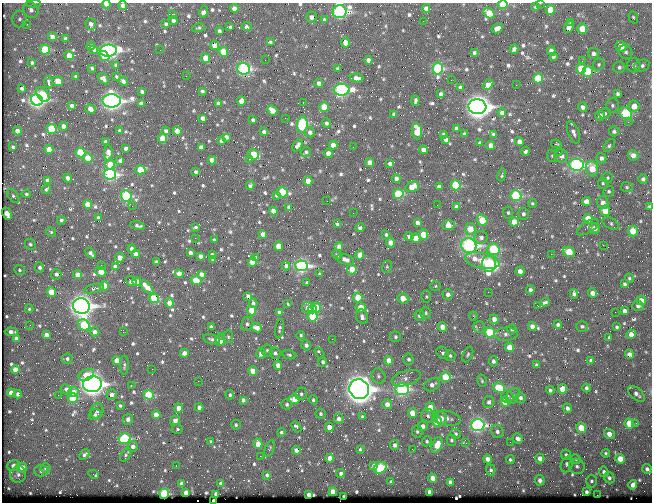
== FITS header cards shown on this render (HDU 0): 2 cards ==
NAXIS1  =                  650 / Width of table row in bytes
NAXIS2  =                  500 / Number of rows in table

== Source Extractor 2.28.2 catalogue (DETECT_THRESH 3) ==
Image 650 x 500 px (HDU 0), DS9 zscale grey, 1 PNG px = 1 image px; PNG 654 x 504 px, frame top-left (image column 1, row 500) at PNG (2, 3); each listed source drawn as its Kron ellipse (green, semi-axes under 4 px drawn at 4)
Background 357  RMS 1.2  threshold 3.7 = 3 sigma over >= 5 px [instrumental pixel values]
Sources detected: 762; of the 762, the 500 brightest by FLUX_AUTO listed and drawn (262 fainter detections omitted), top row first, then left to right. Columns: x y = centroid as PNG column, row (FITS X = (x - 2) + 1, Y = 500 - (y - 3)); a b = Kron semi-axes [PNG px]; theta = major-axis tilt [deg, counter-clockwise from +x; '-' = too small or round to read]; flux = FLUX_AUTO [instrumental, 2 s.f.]
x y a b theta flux
33 3 7 3 -1 150
540 3 2 2 - 320
106 4 4 3 - 590
503 4 5 4 - 2900
123 6 4 4 - 460
536 7 3 3 - 150
234 8 4 4 - 550
426 8 4 4 - 370
31 10 8 7 - 570
550 10 5 4 - 1300
204 12 6 4 73 490
340 12 7 6 - 21000
489 13 6 4 -43 1600
172 14 3 2 - 370
311 17 5 5 - 300
633 17 6 4 -71 130
20 19 8 7 - 330
173 20 4 4 - 340
324 20 3 3 - 160
423 21 2 2 - 370
571 23 4 3 - 140
27 24 3 3 - 150
91 24 6 5 - 290
166 24 3 3 - 150
230 27 4 3 - 130
247 27 5 3 - 220
569 27 6 4 65 520
199 28 6 4 12 130
497 29 6 4 28 610
582 29 5 5 - 1400
219 31 4 3 - 170
53 37 5 4 - 610
65 39 4 4 - 210
270 42 4 3 - 130
345 43 4 4 - 850
215 45 4 4 - 660
91 46 4 3 - 160
621 46 5 5 - 1000
514 49 5 4 - 310
45 50 5 5 - 3900
93 50 4 3 - 480
160 50 2 2 - 560
108 51 8 6 3 27000
551 51 5 4 - 550
223 52 5 4 - 1800
626 52 7 6 - 240
474 53 3 3 - 150
593 53 6 5 - 280
69 55 5 4 - 920
104 56 5 4 - 1400
553 56 4 3 - 200
206 58 5 4 - 1500
265 60 2 2 - 150
368 60 4 4 - 420
582 61 3 2 - 130
32 63 3 3 - 140
599 64 6 5 - 150
116 65 4 4 - 240
634 65 7 6 - 240
642 66 8 5 18 280
619 67 6 5 - 200
92 68 3 3 - 150
438 68 6 5 - 8200
244 69 6 6 - 13000
337 69 4 3 - 160
581 69 5 5 - 1900
588 72 5 5 - 4000
186 76 2 2 - 190
76 77 3 3 - 160
116 77 3 3 - 140
357 78 7 4 -12 470
538 78 5 5 - 3500
103 79 6 4 -41 270
451 80 2 2 - 390
57 81 5 4 - 1300
123 81 5 3 - 270
48 82 6 3 -80 220
319 83 4 4 - 420
488 85 6 4 41 720
516 85 2 2 - 200
460 87 4 4 - 170
22 88 4 3 - 180
342 90 8 6 2 16000
202 91 3 3 - 160
142 92 4 3 - 240
441 94 4 3 - 210
618 94 4 4 - 190
43 95 8 5 -50 3100
37 100 6 5 - 25000
112 101 9 6 -1 40000
241 101 5 4 - 760
415 101 5 3 - 170
141 103 4 4 - 220
303 103 3 2 - 390
218 104 4 4 - 410
612 105 7 6 - 210
71 106 3 3 - 190
634 106 5 5 - 1100
324 107 5 4 - 2300
477 107 9 7 -7 58000
583 107 5 4 - 260
90 109 5 4 - 730
272 110 6 4 -44 740
502 113 4 4 - 320
394 114 4 4 - 240
605 114 6 5 - 180
626 114 7 5 -42 5400
600 116 5 5 - 420
203 118 4 4 - 440
285 118 2 2 - 220
253 120 4 3 - 210
628 122 2 2 - 310
326 123 4 4 - 180
302 124 8 5 82 8300
63 126 4 4 - 480
456 128 4 4 - 290
51 129 5 5 - 3600
120 130 3 3 - 150
17 131 4 4 - 590
166 131 4 3 - 230
177 131 5 4 - 780
417 131 8 5 -82 2000
614 131 5 5 - 210
264 132 4 3 - 230
310 132 5 5 - 300
573 132 12 5 -68 350
443 134 4 3 - 160
464 134 4 3 - 140
493 134 4 3 - 160
226 137 4 4 - 370
163 138 5 4 - 1700
446 139 4 4 - 290
221 141 3 3 - 160
105 142 3 3 - 200
519 142 4 4 - 500
480 143 4 3 - 160
556 144 5 4 - 120
298 145 7 4 54 240
333 145 4 4 - 710
491 145 4 4 - 560
609 145 7 4 50 190
13 147 3 3 - 130
201 147 4 4 - 540
353 147 2 2 - 170
125 148 4 3 - 260
49 149 4 4 - 1100
423 150 4 4 - 670
525 151 4 4 - 250
306 152 5 4 - 150
559 152 3 2 - 370
81 153 5 4 - 3600
108 153 8 4 88 410
328 153 4 4 - 670
254 154 5 5 - 2200
633 155 5 5 - 570
552 156 6 5 - 130
561 156 7 6 - 530
88 158 5 4 - 1300
601 158 5 5 - 300
249 159 2 2 - 2600
212 160 4 4 - 610
120 161 4 3 - 180
370 163 4 4 - 960
110 164 5 5 - 1300
390 164 4 4 - 380
576 165 7 6 - 16000
592 169 8 6 -75 1500
140 170 5 4 - 2300
196 172 3 3 - 160
110 174 6 5 - 13000
502 175 7 3 77 140
68 178 4 4 - 380
608 178 5 5 - 120
396 179 4 4 - 370
643 179 4 4 - 290
48 180 4 4 - 310
308 181 4 4 - 930
603 183 5 5 - 130
456 185 5 5 - 4800
250 186 4 4 - 190
412 187 7 5 16 1000
439 187 4 4 - 400
627 187 6 5 - 150
46 189 5 3 - 160
609 191 6 5 - 160
282 192 5 5 - 4400
26 194 4 4 - 150
398 194 5 5 - 4500
277 195 4 3 - 200
13 196 8 5 -53 190
126 196 5 5 - 6200
516 196 5 5 - 6100
327 201 2 2 - 160
586 202 4 4 - 870
532 203 5 4 - 130
603 203 6 5 - 570
88 204 4 4 - 1300
437 205 2 2 - 230
132 206 2 2 - 160
289 207 4 3 - 240
456 207 4 4 - 340
650 207 4 3 - 310
273 211 4 4 - 650
605 211 5 5 - 1900
353 213 2 2 - 140
508 213 6 5 - 170
7 214 6 4 -64 1100
523 214 6 5 - 220
98 218 4 3 - 260
588 219 5 5 - 1600
61 220 4 4 - 200
482 220 6 5 - 2700
514 222 5 4 - 1000
417 223 4 4 - 380
610 223 9 5 -29 190
337 224 4 3 - 130
449 225 6 5 - 1200
138 226 7 3 -11 190
196 227 4 3 - 150
588 227 12 6 33 340
360 228 5 3 - 250
594 228 5 5 - 660
470 229 6 5 - 1500
633 231 5 5 - 1300
51 232 5 4 - 130
263 234 4 4 - 470
423 234 5 4 - 1600
386 235 3 3 - 130
409 237 4 3 - 270
195 238 2 2 - 240
416 238 5 4 - 1300
481 238 6 6 - 380
214 240 4 3 - 200
391 243 5 4 - 910
30 244 6 5 - 180
603 245 2 2 - 830
279 246 4 4 - 1500
469 246 8 7 - 25000
339 247 4 4 - 520
132 249 4 4 - 360
493 249 6 6 - 6300
569 252 6 5 - 2400
90 253 6 3 -48 240
190 253 4 4 - 290
136 254 4 4 - 520
551 254 2 2 - 830
212 255 4 3 - 180
337 255 5 4 - 140
360 255 5 4 - 1100
200 256 4 4 - 370
256 257 4 3 - 130
120 258 5 4 - 850
345 259 9 5 -20 520
213 260 3 3 - 140
482 261 17 7 -12 1900
156 262 3 3 - 130
252 262 4 4 - 1100
489 264 8 7 - 14000
101 265 2 2 - 130
115 266 4 4 - 350
286 266 4 4 - 260
301 266 6 5 - 19000
40 267 5 4 - 250
387 267 6 5 - 150
352 269 5 5 - 1300
19 270 5 5 - 140
520 271 5 4 - 530
101 272 5 4 - 1200
56 274 5 5 - 250
179 274 4 4 - 1000
201 274 4 4 - 430
320 274 4 3 - 160
78 275 4 4 - 980
629 278 5 4 - 130
196 280 6 4 -11 2000
131 281 6 4 -35 320
137 282 4 4 - 790
307 283 3 3 - 140
624 284 4 3 - 180
104 286 5 4 - 2200
435 286 5 5 - 130
147 287 8 4 -47 960
94 289 10 3 14 140
530 290 5 4 - 250
51 292 5 4 - 2200
488 292 2 2 - 430
592 293 4 4 - 580
448 294 5 5 - 420
574 294 5 4 - 230
248 296 4 4 - 290
358 297 5 4 - 1700
426 297 6 5 - 130
154 298 5 4 - 3400
403 298 6 5 - 1200
641 300 5 4 - 840
545 302 5 3 - 160
169 303 4 4 - 820
253 303 4 4 - 190
288 304 4 3 - 150
81 306 8 8 - 51000
538 306 3 2 - 360
638 306 5 5 - 220
361 307 5 5 - 1300
308 308 6 5 - 540
316 308 5 5 - 1700
29 309 4 3 - 130
312 309 4 3 - 680
251 311 5 4 - 2100
624 311 4 4 - 300
279 312 4 4 - 280
615 312 2 2 - 390
425 313 6 5 - 220
313 316 5 5 - 4400
420 316 5 5 - 370
473 316 5 3 - 120
362 317 7 5 -70 350
494 319 5 4 - 550
247 324 7 5 81 260
30 325 3 2 - 120
84 325 6 5 - 4300
558 325 4 4 - 210
532 326 4 4 - 490
582 326 6 5 - 150
211 327 4 4 - 220
442 327 5 4 - 880
479 327 6 5 - 210
617 327 4 3 - 120
257 328 5 4 - 790
280 329 10 4 81 190
512 329 5 5 - 160
11 332 6 3 -3 370
95 332 5 4 - 410
123 332 2 2 - 320
490 333 5 5 - 4900
506 334 12 6 4 340
631 334 5 4 - 580
46 335 4 4 - 410
301 335 4 4 - 140
222 336 3 2 - 590
228 337 6 5 - 150
396 337 5 5 - 180
609 337 3 3 - 140
16 338 4 4 - 310
211 339 8 5 -18 220
332 339 2 2 - 300
220 340 5 5 - 1900
306 345 5 5 - 360
509 347 4 4 - 1500
267 350 6 5 - 190
184 353 4 4 - 500
275 353 6 5 - 250
320 353 6 3 -57 230
443 353 7 5 -45 260
261 354 5 4 - 600
468 354 8 5 66 170
629 354 4 4 - 310
289 355 7 4 -12 160
450 356 5 5 - 170
67 359 5 5 - 200
409 359 6 5 - 230
117 360 4 4 - 990
591 360 4 4 - 220
389 361 4 4 - 1000
493 361 5 4 - 230
323 362 5 4 - 220
124 365 9 4 90 150
278 365 4 4 - 620
537 365 4 4 - 130
152 369 2 2 - 130
15 370 4 4 - 790
253 371 5 4 - 1100
86 375 8 5 27 1300
378 376 8 6 -64 250
445 377 5 5 - 2200
406 378 15 7 17 540
198 381 2 2 - 330
482 381 6 4 -74 130
92 384 9 8 - 44000
131 385 3 2 - 190
432 385 8 6 28 460
499 388 6 5 - 3500
586 388 4 4 - 200
66 389 6 5 - 340
359 389 10 9 - 77000
402 389 7 6 - 12000
562 389 4 4 - 1500
550 390 4 4 - 200
73 392 5 5 - 890
11 393 4 4 - 790
18 394 4 4 - 190
301 394 6 5 - 230
636 394 10 5 -41 400
58 395 2 2 - 370
112 395 5 5 - 380
149 395 5 4 - 3400
230 395 5 4 - 170
513 396 8 6 59 240
507 397 6 6 - 370
73 398 5 4 - 3600
520 398 5 5 - 270
294 399 5 5 - 1400
243 400 4 4 - 260
313 400 4 4 - 150
489 402 6 5 - 270
505 402 5 4 - 1700
287 404 5 5 - 210
387 404 5 4 - 640
120 406 3 3 - 160
199 407 4 4 - 420
179 408 4 4 - 810
430 408 5 5 - 1600
567 408 5 4 - 320
97 411 8 6 72 280
412 413 5 4 - 1100
321 414 5 5 - 170
95 415 6 5 - 220
156 415 4 4 - 1200
428 416 7 6 - 260
362 417 3 3 - 140
441 418 7 5 -78 500
447 418 14 7 -10 610
128 419 5 5 - 280
339 419 5 5 - 440
175 420 5 4 - 490
437 421 5 5 - 2200
629 423 5 4 - 2500
636 423 3 3 - 180
236 425 5 5 - 170
478 425 7 6 - 16000
423 426 5 5 - 410
296 427 6 3 -51 230
329 427 5 4 - 680
581 428 5 4 - 1700
177 429 5 5 - 130
497 431 6 6 - 300
281 432 4 4 - 170
417 432 6 5 - 160
455 434 5 4 - 200
609 434 5 5 - 770
124 438 6 5 - 6700
518 439 5 4 - 450
451 440 5 4 - 180
427 441 5 4 - 150
211 442 4 4 - 150
510 442 2 2 - 230
466 443 4 3 - 280
258 444 5 4 - 1300
395 445 5 4 - 350
437 445 8 5 67 1400
133 446 5 5 - 390
270 448 9 4 68 150
360 449 4 3 - 150
412 449 2 2 - 200
296 450 4 3 - 420
606 453 4 4 - 180
84 455 6 4 46 220
126 455 7 4 54 160
566 455 5 5 - 210
260 456 2 2 - 1100
330 458 4 4 - 700
540 458 5 4 - 530
487 459 4 4 - 630
576 459 5 4 - 120
620 459 5 4 - 1400
510 460 4 4 - 160
567 464 8 5 67 320
14 466 6 5 - 570
176 466 3 2 - 170
374 466 4 4 - 390
577 466 8 7 - 280
22 467 5 5 - 770
46 468 5 5 - 300
380 468 6 5 - 3900
647 469 5 4 - 290
491 470 5 4 - 200
41 471 7 6 - 320
604 472 5 4 - 340
341 473 4 3 - 270
18 474 8 8 - 460
94 474 5 3 - 330
267 475 4 4 - 270
433 478 4 4 - 780
609 478 6 5 - 270
540 480 5 4 - 400
592 481 6 5 - 180
391 482 3 3 - 180
450 482 4 4 - 270
221 483 4 4 - 420
181 484 4 4 - 560
633 485 5 4 - 420
333 492 4 4 - 1100
430 492 4 4 - 500
586 492 3 3 - 210
186 493 4 4 - 940
164 494 5 4 - 5600
216 494 4 4 - 640
308 495 4 4 - 500
597 495 2 2 - 1400
344 497 3 3 - 140
213 501 3 3 - 1300
At the frame edge (FLAGS 8, measured only in part): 8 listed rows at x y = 33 3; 540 3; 106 4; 503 4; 123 6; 340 12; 650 207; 213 501
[262 fainter detections neither listed nor drawn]